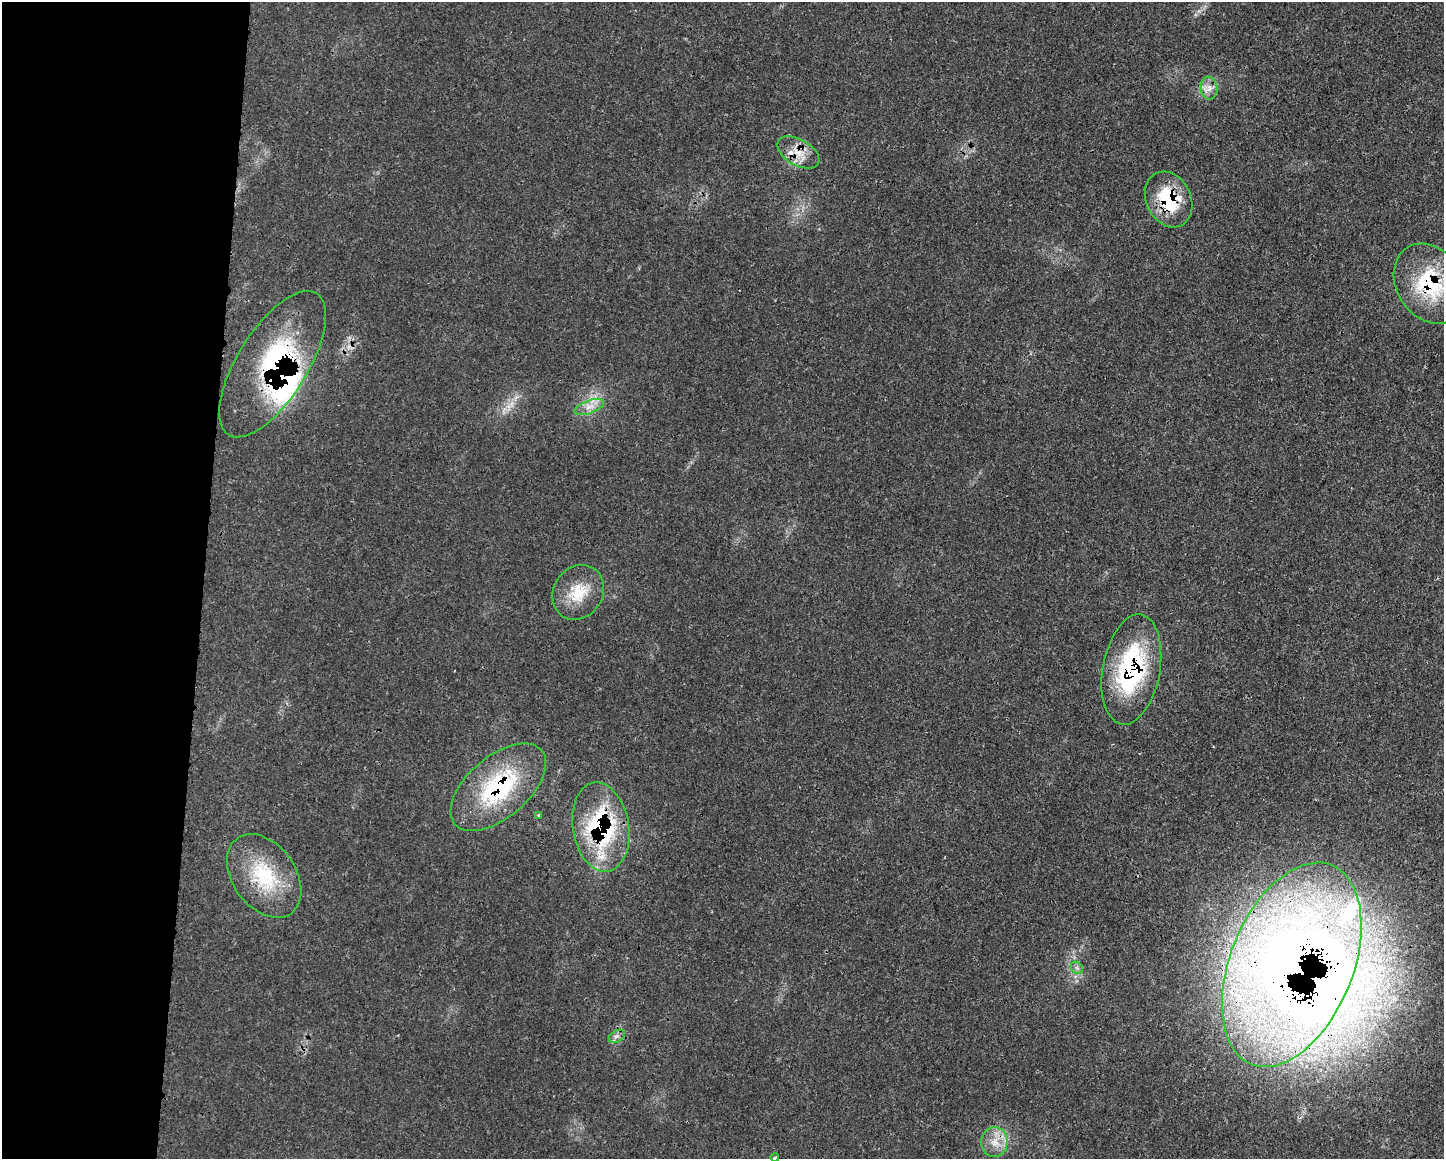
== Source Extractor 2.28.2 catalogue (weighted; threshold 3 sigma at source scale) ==
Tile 4 of 3 x 4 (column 1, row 2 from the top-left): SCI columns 128-1569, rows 2326-3482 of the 4684 x 4651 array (HDU 1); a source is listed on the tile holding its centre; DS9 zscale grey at full resolution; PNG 1446 x 1161 px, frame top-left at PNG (2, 2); each listed source drawn as its Kron ellipse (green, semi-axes under 4 px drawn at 4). Shown black and unused: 14% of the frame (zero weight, under 3 of 4 exposures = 1% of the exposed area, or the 3 px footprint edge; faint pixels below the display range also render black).
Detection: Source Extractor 2.28.2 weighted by HDU 2 'WHT'; one run over the whole footprint, this tile lists its part. Background 0.0218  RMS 0.0024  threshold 0.0109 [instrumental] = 3 sigma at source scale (4.5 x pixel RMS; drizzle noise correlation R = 1.50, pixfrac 1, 0.05/0.05 arcsec/px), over >= 5 px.
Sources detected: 24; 1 too faint to see at this stretch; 1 inside a brighter object's white glare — neither listed nor drawn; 5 inside a brighter listed object's ellipse — not listed separately; the other 17 listed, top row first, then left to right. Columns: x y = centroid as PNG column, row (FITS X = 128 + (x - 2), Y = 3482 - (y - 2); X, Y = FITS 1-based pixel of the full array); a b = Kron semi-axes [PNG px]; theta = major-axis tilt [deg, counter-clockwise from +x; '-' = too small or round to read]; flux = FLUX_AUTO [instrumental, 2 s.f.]
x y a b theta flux
1209 88 11 8 -83 1.8
798 152 23 13 -30 4.3
1169 199 29 22 -64 14
1430 284 42 33 -58 23
272 364 83 35 58 42
589 407 15 6 20 2
578 592 28 24 57 8.1
1131 669 56 28 80 34
498 787 57 30 40 28
538 815 3 3 - 0.67
601 827 45 28 -81 33
264 876 46 31 -54 17
1292 965 107 61 68 300
1077 968 7 5 -45 0.74
617 1036 9 5 30 0.94
994 1142 15 13 85 3.6
775 1157 4 3 - 0.28
Overlapping masked pixels (flux is a lower limit): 8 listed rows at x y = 798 152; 1169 199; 1430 284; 272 364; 1131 669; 498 787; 601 827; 1292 965
Isophote crosses this tile's border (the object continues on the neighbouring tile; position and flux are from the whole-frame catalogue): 1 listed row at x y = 1430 284